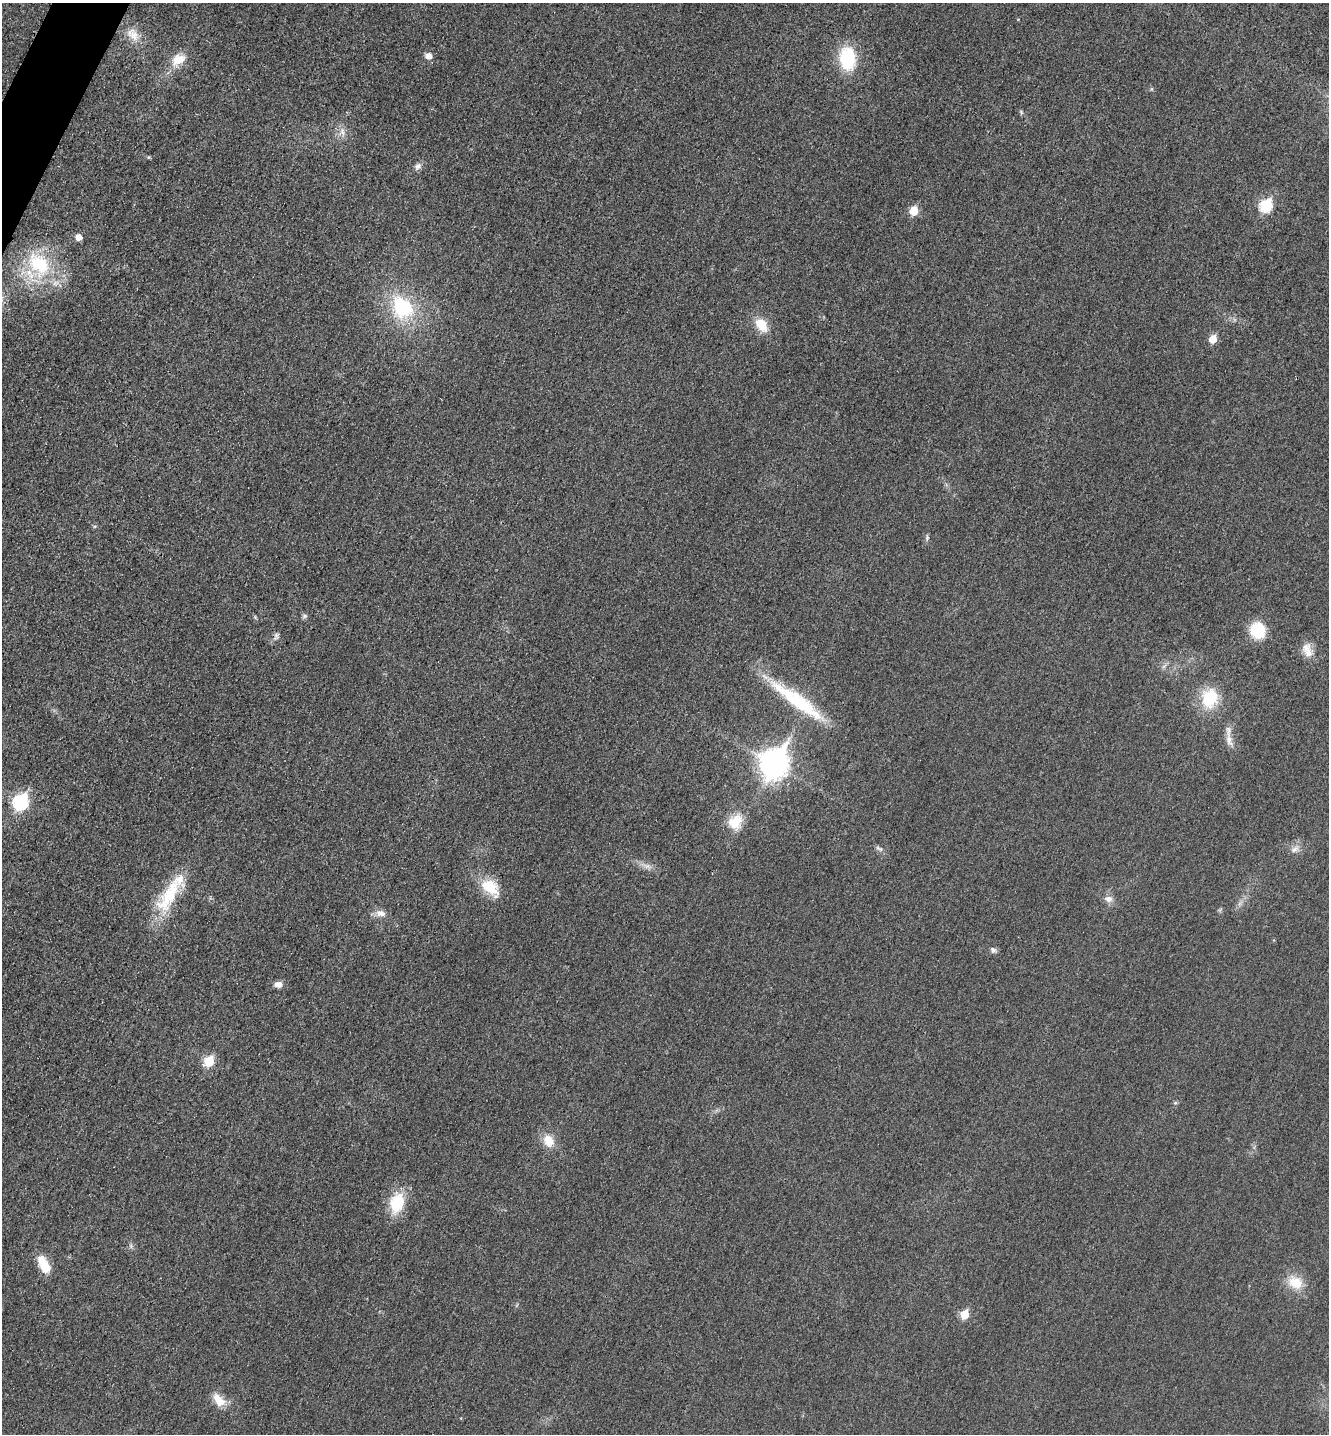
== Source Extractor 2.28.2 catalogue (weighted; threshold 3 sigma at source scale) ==
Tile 11 of 4 x 4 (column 3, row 3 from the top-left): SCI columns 2821-4147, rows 1453-2884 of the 5778 x 5772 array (HDU 1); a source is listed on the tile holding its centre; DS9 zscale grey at full resolution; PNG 1331 x 1436 px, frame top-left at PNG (2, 3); no overlay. Shown black and unused: <1% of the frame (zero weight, under 3 of 4 exposures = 2% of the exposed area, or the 3 px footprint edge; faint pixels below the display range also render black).
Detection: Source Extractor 2.28.2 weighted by HDU 2 'WHT'; one run over the whole footprint, this tile lists its part. Background 0.0187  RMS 0.0056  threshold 0.0252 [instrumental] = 3 sigma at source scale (4.5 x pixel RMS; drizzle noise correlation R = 1.50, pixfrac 1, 0.05/0.05 arcsec/px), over >= 5 px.
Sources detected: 45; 1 inside a brighter listed object's ellipse — not listed separately; the other 44 listed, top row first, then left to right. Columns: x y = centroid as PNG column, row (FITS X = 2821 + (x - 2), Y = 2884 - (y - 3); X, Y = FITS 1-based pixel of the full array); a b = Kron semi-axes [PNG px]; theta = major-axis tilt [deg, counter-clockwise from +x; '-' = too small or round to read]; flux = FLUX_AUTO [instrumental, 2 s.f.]
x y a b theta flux
133 34 22 14 -42 8.5
428 56 6 6 - 5
847 59 22 15 -84 33
178 60 19 13 31 9.6
1152 89 6 4 90 0.71
1021 112 7 4 -46 0.91
342 132 13 9 84 4.2
418 166 11 7 48 2.4
1266 205 7 6 - 48
914 211 6 6 - 15
79 237 5 5 - 5.6
39 264 41 28 -52 41
403 307 25 20 -56 42
762 325 20 13 -52 10
1213 339 6 5 - 12
927 538 9 4 84 1.1
304 616 7 6 - 1.2
1258 630 15 13 -72 23
276 636 11 6 79 1.8
1306 648 18 13 -67 6.7
1209 698 25 21 72 22
797 701 74 14 -36 41
1229 740 20 9 -81 5.1
774 764 12 10 64 610
21 802 8 7 - 95
735 822 21 18 61 12
879 849 13 4 -33 1.6
1295 849 13 7 31 2.9
646 866 11 6 -17 3.1
491 887 29 17 -43 15
169 895 56 19 59 30
1108 899 12 8 -16 3.4
381 913 14 9 -14 4.2
993 950 9 7 -44 1.7
278 984 8 7 - 3.6
209 1061 6 6 - 25
1175 1103 5 5 - 0.92
549 1141 16 12 -55 8.4
397 1203 21 15 76 23
131 1246 7 4 -72 1.1
43 1264 23 11 -64 11
1295 1282 23 17 -35 12
964 1314 6 5 - 17
219 1400 20 11 -51 8.5